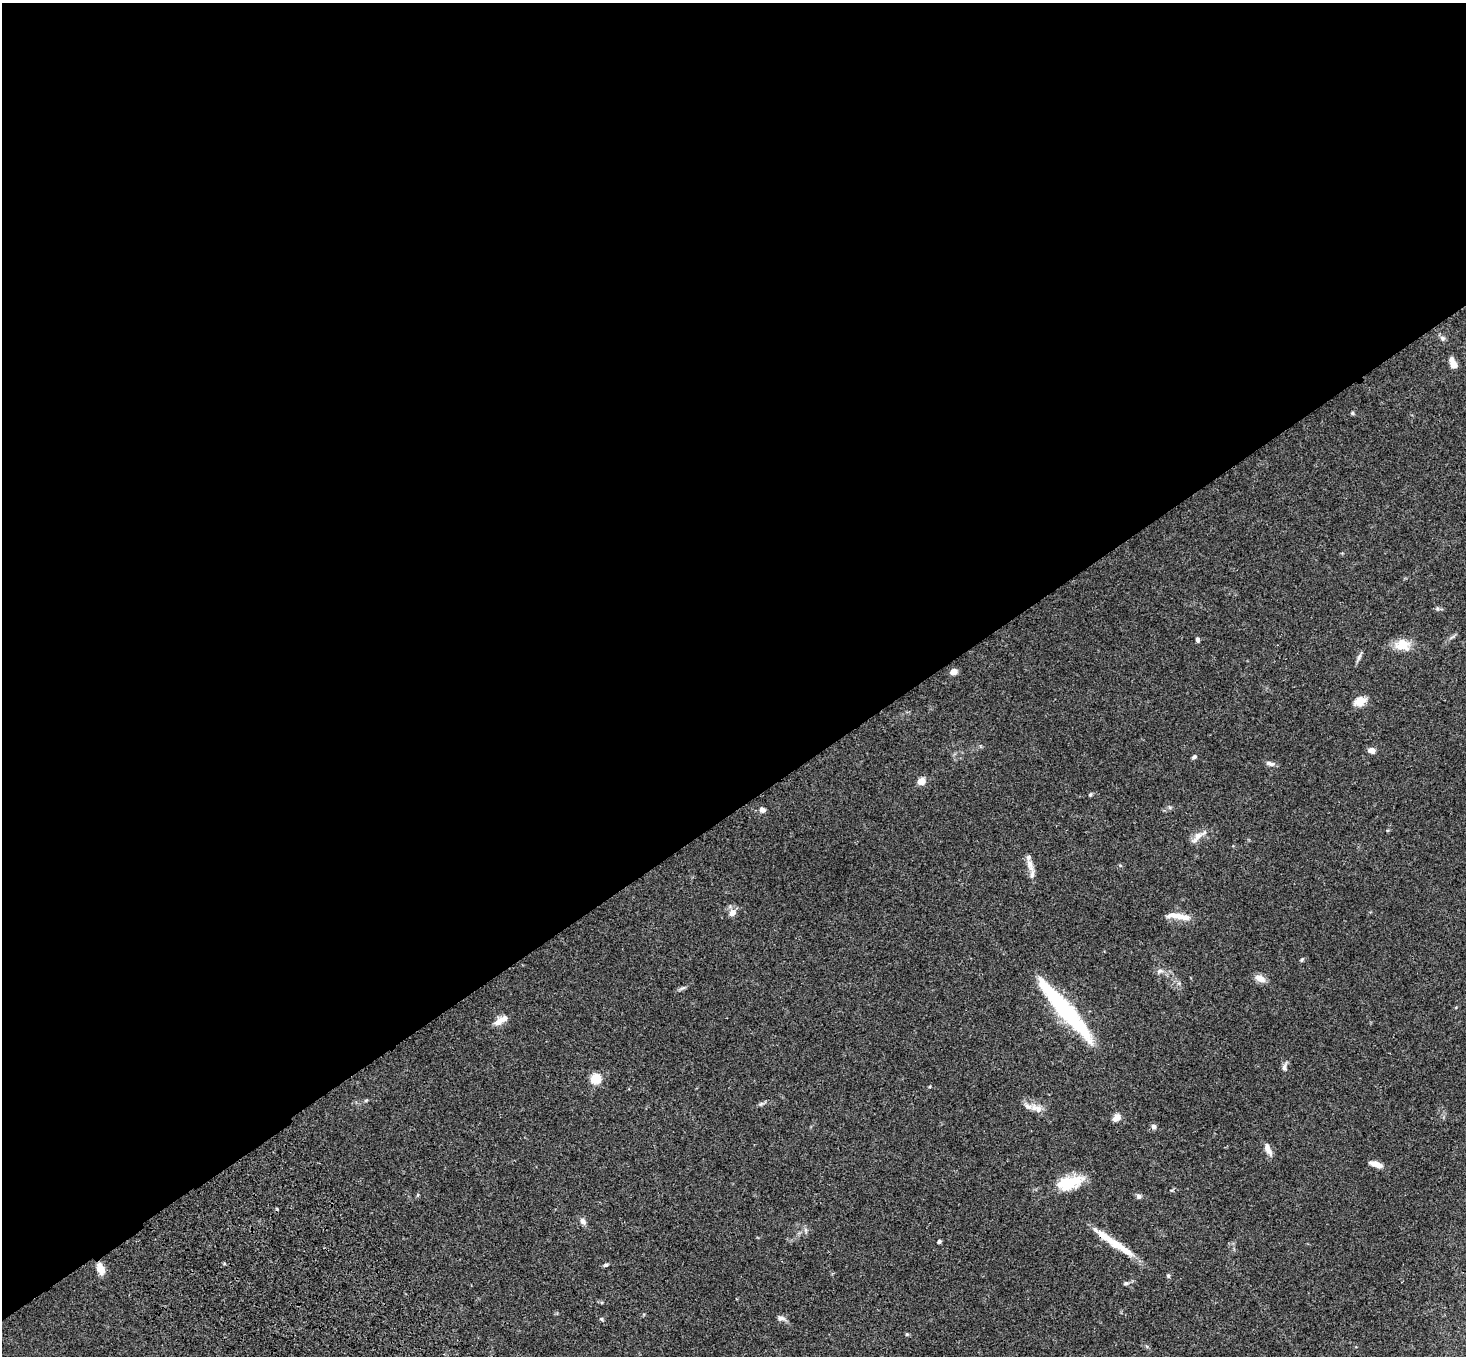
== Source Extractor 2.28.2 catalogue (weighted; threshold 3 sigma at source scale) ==
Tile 2 of 4 x 4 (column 2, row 1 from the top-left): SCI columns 1572-3035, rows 4438-5791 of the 6069 x 6028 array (HDU 1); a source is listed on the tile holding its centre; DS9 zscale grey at full resolution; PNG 1468 x 1358 px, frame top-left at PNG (2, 3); no overlay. Shown black and unused: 60% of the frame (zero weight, under 3 of 4 exposures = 6% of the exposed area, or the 3 px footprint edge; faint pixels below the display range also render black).
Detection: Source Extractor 2.28.2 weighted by HDU 2 'WHT'; one run over the whole footprint, this tile lists its part. Background 0.0598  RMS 0.0053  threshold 0.0237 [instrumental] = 3 sigma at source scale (4.5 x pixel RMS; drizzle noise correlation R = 1.50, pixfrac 1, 0.05/0.05 arcsec/px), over >= 5 px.
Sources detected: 54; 2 inside a brighter object's white glare — not listed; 8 inside a brighter listed object's ellipse — not listed separately; the other 44 listed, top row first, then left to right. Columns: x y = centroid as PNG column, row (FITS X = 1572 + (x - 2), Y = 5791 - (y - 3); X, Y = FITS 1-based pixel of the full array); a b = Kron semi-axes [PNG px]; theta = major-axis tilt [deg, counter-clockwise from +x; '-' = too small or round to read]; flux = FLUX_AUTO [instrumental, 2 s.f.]
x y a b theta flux
1442 338 8 6 -22 1.2
1453 364 8 6 -56 4.2
1352 413 5 4 - 0.63
1198 639 6 4 -78 1.1
1402 645 20 14 -5 8.1
1359 657 11 5 69 1.6
953 672 6 5 - 4.1
1360 701 15 10 21 4.9
1372 750 7 6 - 2.9
1194 757 6 4 37 1.1
1270 764 12 6 -12 1.8
921 781 7 6 - 5.2
1090 794 6 4 67 0.67
762 810 8 6 -20 1.9
1198 836 16 9 49 4
1029 864 13 8 -78 3.7
732 912 8 7 - 3.4
1182 917 23 8 -7 6
1302 960 6 4 68 0.72
1160 971 9 6 8 1.6
1260 978 14 8 -26 3.7
1064 1011 75 16 -46 54
499 1021 13 8 39 4.3
1284 1067 12 6 89 1.7
596 1078 5 5 - 31
366 1100 6 4 19 0.62
761 1104 8 4 36 1
1036 1108 20 9 -24 4.9
1116 1118 11 8 43 3.1
1154 1127 7 6 - 1.7
1268 1149 15 6 -66 3.9
1376 1164 14 5 -19 4.2
1069 1183 31 14 15 16
1139 1196 7 6 - 1.3
583 1221 9 7 -46 2
1103 1236 29 8 -36 8.3
939 1241 4 3 - 1.1
606 1265 7 4 27 0.86
100 1269 13 8 -71 5.1
1168 1276 6 4 -68 0.73
1126 1283 8 5 10 1.1
781 1318 11 6 -1 1.7
602 1319 5 4 - 0.76
907 1334 5 4 - 0.53
Overlapping masked pixels (flux is a lower limit): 2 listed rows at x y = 1103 1236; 100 1269